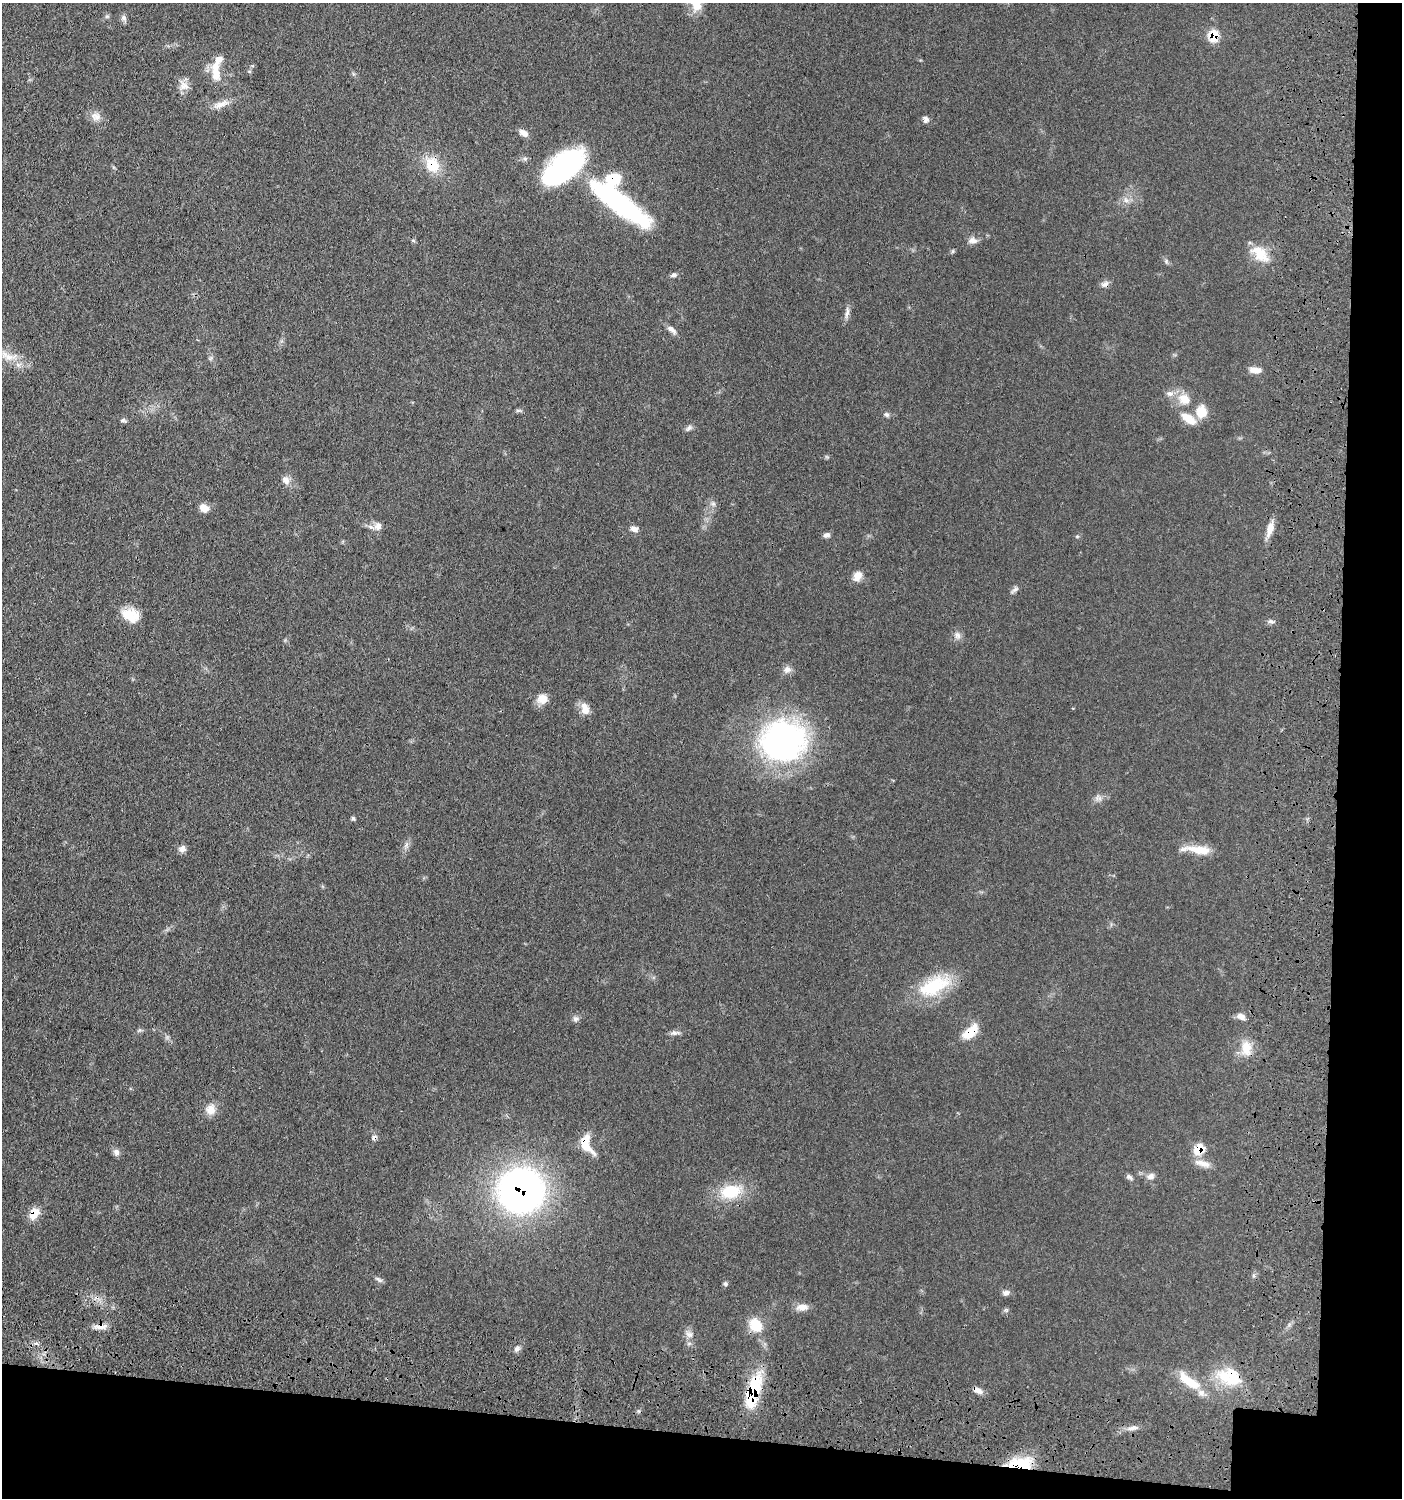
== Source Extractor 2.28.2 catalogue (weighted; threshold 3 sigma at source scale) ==
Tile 9 of 3 x 3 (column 3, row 3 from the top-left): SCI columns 3000-4399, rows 95-1590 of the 4709 x 4683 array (HDU 1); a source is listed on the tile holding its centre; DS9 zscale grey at full resolution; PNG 1404 x 1500 px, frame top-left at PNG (2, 3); no overlay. Shown black and unused: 9% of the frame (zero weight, under 3 of 4 exposures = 9% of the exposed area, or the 3 px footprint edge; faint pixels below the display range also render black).
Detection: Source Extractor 2.28.2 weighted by HDU 2 'WHT'; one run over the whole footprint, this tile lists its part. Background 0.0597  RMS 0.005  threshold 0.0223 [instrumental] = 3 sigma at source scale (4.5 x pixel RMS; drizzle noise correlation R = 1.50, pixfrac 1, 0.05/0.05 arcsec/px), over >= 5 px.
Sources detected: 88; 3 inside a brighter object's white glare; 1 cosmic-ray / hot-pixel residue — not listed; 4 inside a brighter listed object's ellipse — not listed separately; the other 80 listed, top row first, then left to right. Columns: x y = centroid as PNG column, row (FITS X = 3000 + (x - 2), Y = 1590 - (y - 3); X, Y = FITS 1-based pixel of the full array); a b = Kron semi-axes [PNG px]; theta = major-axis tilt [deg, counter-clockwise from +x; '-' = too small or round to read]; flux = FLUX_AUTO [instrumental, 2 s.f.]
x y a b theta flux
696 4 19 12 -59 7.1
124 18 8 7 - 1.5
1214 35 8 7 - 15
216 72 26 10 -86 8.9
183 86 14 12 -33 3.9
221 104 24 8 20 4.7
96 116 13 12 - 3.6
926 119 8 7 - 2
523 133 12 7 -30 2.6
432 165 18 15 -61 13
555 176 37 27 14 43
1126 200 8 6 -44 1.8
619 203 65 16 -38 99
972 240 12 8 -5 2.6
953 251 6 4 71 0.61
1260 254 26 15 -44 10
674 275 9 6 19 1.3
1105 284 12 7 30 1.9
847 313 17 5 82 2.2
671 329 14 6 -36 2.5
9 357 22 10 0 6
1255 370 15 7 -7 3.4
1184 399 17 14 -45 7.8
519 410 10 4 -4 0.86
1201 412 15 12 -89 8
887 414 7 6 - 1.1
1188 419 22 10 -35 7.4
123 420 7 5 16 0.97
689 428 10 5 53 1.4
285 480 10 8 -55 3.1
713 504 7 4 -1 1
204 508 11 8 -30 3.9
378 526 11 10 - 3.2
634 529 10 7 -16 2.3
1270 529 21 8 75 4.8
826 535 8 6 12 1.6
857 576 13 9 56 3.9
1015 590 12 5 38 1.4
128 615 24 13 1 10
1271 621 9 4 -11 1.2
957 636 9 8 - 2.1
787 669 10 9 - 2.6
542 699 14 12 29 4.5
585 709 17 10 -72 4.5
783 740 53 47 7 120
1100 798 5 5 - 1.2
353 818 6 5 - 0.75
182 849 9 8 - 2.2
1199 850 31 9 -7 9.4
934 986 43 21 24 26
1241 1016 12 7 -25 2.7
576 1019 8 6 2 1.4
971 1032 22 10 43 9.4
674 1033 10 6 2 1.7
1246 1048 21 14 89 8.2
210 1110 14 12 70 4.8
586 1144 26 12 -64 10
1199 1149 9 7 42 13
116 1152 10 8 -68 2
1203 1163 24 8 -17 4.6
1151 1176 10 8 26 2.3
1129 1177 9 5 -35 1.3
521 1190 36 34 16 210
730 1191 25 16 10 17
34 1214 14 10 63 6.3
379 1279 12 4 -34 1.2
725 1284 6 5 - 0.82
1006 1293 9 7 38 1.7
802 1307 17 9 -1 3.7
755 1325 17 14 -59 10
101 1327 19 7 2 3.6
689 1334 11 7 -31 2.2
36 1344 7 5 -20 1.5
516 1349 8 6 32 1.5
1229 1376 32 22 -13 21
1189 1381 32 11 -36 13
978 1390 13 6 -27 2.7
753 1392 39 13 76 31
1133 1428 16 6 14 2.6
1020 1463 30 12 2 17
Overlapping masked pixels (flux is a lower limit): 13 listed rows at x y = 1214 35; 432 165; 1105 284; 971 1032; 586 1144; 1199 1149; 521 1190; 34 1214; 101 1327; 1229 1376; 978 1390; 753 1392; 1020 1463
Isophote crosses this tile's border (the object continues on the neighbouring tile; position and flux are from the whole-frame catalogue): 1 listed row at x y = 696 4